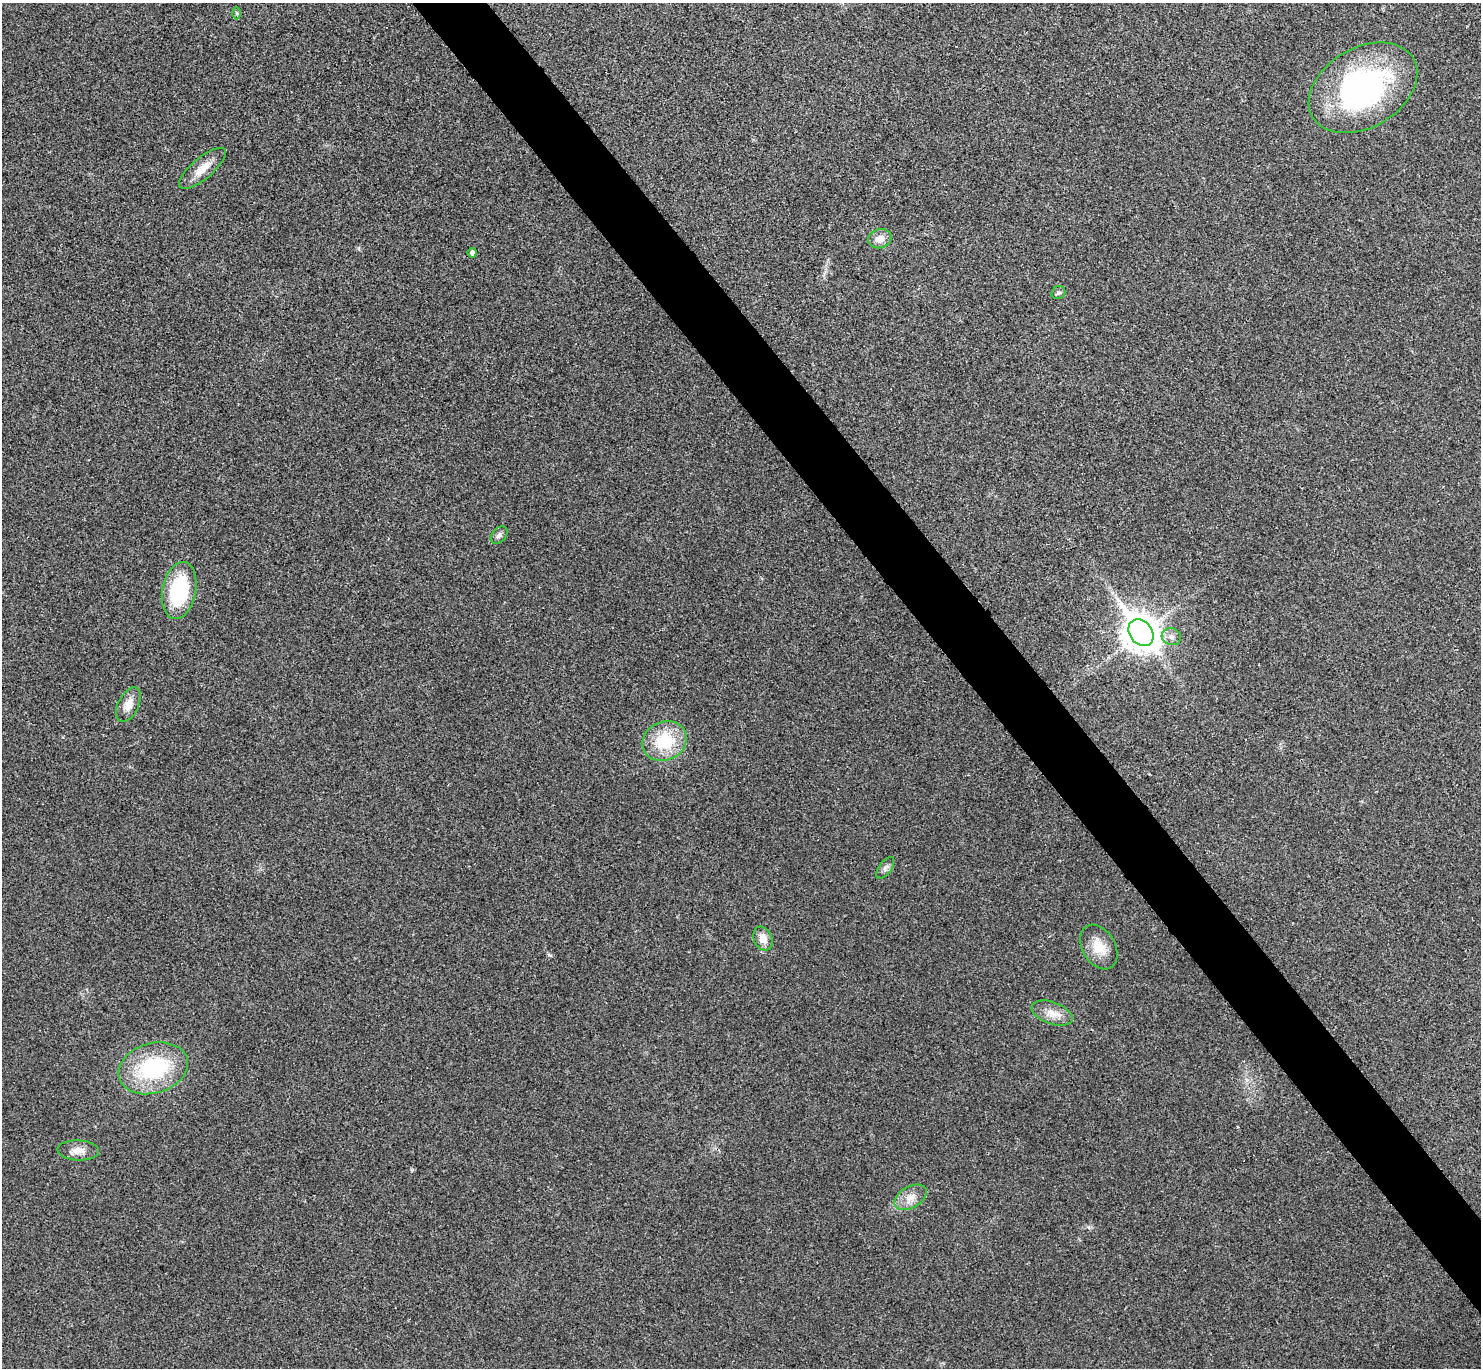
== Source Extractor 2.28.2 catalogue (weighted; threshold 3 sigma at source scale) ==
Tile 6 of 4 x 4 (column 2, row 2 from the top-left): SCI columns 1486-2964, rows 2894-4259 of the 5931 x 5927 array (HDU 1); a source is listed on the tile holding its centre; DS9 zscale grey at full resolution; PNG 1483 x 1370 px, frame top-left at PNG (2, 3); each listed source drawn as its Kron ellipse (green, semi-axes under 4 px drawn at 4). Shown black and unused: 5% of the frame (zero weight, under 3 of 4 exposures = <1% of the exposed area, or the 3 px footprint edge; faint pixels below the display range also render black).
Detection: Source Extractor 2.28.2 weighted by HDU 2 'WHT'; one run over the whole footprint, this tile lists its part. Background 0.0202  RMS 0.0059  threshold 0.0267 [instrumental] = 3 sigma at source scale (4.5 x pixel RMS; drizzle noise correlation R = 1.50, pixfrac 1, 0.05/0.05 arcsec/px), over >= 5 px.
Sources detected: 19; all 19 listed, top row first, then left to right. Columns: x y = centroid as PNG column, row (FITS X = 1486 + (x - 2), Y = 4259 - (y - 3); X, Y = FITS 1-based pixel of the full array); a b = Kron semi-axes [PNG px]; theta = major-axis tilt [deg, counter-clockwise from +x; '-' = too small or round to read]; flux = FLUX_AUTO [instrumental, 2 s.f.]
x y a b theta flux
237 13 6 4 -89 0.85
1363 88 58 40 30 130
202 168 29 10 40 9.1
880 239 12 9 18 5.4
472 253 5 4 - 2.5
1058 293 7 6 - 1.5
499 535 10 7 48 2
179 591 29 16 79 51
1141 633 14 11 -52 1200
1171 637 10 8 -17 3.4
128 705 19 10 63 6.5
664 741 22 19 27 27
885 868 12 6 54 2.2
763 939 12 9 -67 5.7
1099 947 24 16 -59 12
1052 1013 21 11 -20 7.1
153 1068 35 25 16 53
78 1150 21 10 -3 5.9
910 1197 17 10 30 6.6
Unlisted compact peaks at least as high as the median listed source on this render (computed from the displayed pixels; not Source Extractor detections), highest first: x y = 549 955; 1247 1080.